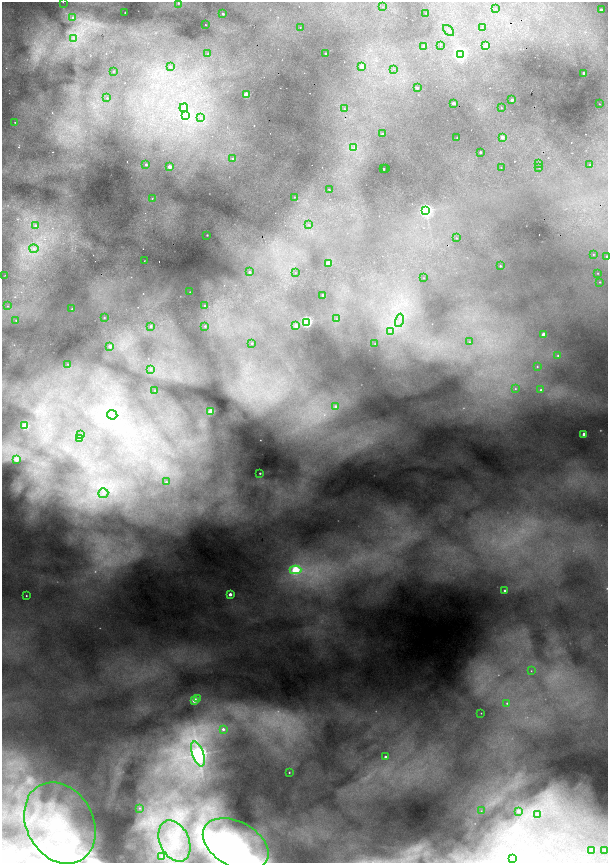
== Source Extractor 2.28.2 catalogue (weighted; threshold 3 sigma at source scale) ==
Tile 7 of 4 x 4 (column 3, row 2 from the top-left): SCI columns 2758-3968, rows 3442-5162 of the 5396 x 6882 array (HDU 1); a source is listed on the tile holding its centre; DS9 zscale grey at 2 x 2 block average (1 PNG px = mean of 2 x 2 image px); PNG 610 x 865 px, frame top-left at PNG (2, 2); each listed source drawn as its Kron ellipse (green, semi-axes under 4 px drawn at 4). Shown black and unused: <1% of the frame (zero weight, under 2 of 4 exposures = <1% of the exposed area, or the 3 px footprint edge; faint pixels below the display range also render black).
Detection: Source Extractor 2.28.2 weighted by HDU 2 'WHT'; one run over the whole footprint, this tile lists its part. Background 0.744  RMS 0.022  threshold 0.0968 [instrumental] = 3 sigma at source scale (4.5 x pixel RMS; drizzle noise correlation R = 1.50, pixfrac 1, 0.05/0.05 arcsec/px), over >= 5 px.
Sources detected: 157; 15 too faint to see at this stretch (2 x 2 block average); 1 inside a brighter object's white glare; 6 cosmic-ray / hot-pixel residue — neither listed nor drawn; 3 inside a brighter listed object's ellipse — not listed separately; the other 132 listed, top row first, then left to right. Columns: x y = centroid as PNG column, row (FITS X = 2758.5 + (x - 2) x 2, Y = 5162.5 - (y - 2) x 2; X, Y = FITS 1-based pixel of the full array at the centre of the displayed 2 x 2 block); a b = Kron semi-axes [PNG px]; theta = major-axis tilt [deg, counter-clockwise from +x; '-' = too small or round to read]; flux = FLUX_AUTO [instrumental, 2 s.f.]
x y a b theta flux
63 2 2 2 - 1.6
178 3 4 3 - 7.4
383 7 2 2 - 3.3
495 9 2 2 - 1.9
601 10 2 2 - 34
125 12 2 2 - 2.7
426 13 2 2 - 5.4
223 14 2 2 - 8.5
73 17 3 3 - 7.4
205 25 2 2 - 4.3
300 27 2 2 - 2.9
482 28 2 2 - 2
449 30 7 3 -44 10
73 38 4 2 - 8.8
486 45 2 2 - 47
424 46 2 2 - 24
440 46 3 2 - 16
325 53 2 2 - 4.5
208 54 3 2 - 2.2
460 55 3 3 - 890
362 66 3 2 - 41
170 67 3 3 - 4.9
393 69 2 2 - 2.4
113 71 2 2 - 2.8
584 73 2 2 - 15
417 88 3 2 - 5.7
246 95 2 2 - 150
107 98 2 2 - 4.3
512 100 2 2 - 21
454 103 2 2 - 23
599 104 2 2 - 1.9
184 108 4 4 - 14
501 108 2 2 - 3.5
344 109 2 2 - 13
186 115 3 3 - 280
200 118 3 3 - 7.1
15 122 2 2 - 2.3
382 134 2 2 - 7
457 137 2 2 - 2
502 137 2 2 - 25
354 148 3 3 - 5.1
480 152 2 2 - 5.8
233 159 3 3 - 6.3
539 163 2 2 - 2.6
146 165 2 2 - 6.8
590 165 2 2 - 2.6
169 167 2 2 - 46
501 167 2 2 - 2.3
539 167 2 2 - 4.9
386 168 2 2 - 2.4
384 169 2 2 - 11
329 189 3 2 - 4.3
294 197 2 2 - 1.7
152 198 2 2 - 5.1
426 211 4 4 - 980
309 225 2 2 - 2.7
35 226 4 4 - 20
207 235 2 2 - 4.1
456 238 2 2 - 2.3
34 249 4 4 - 18
593 254 3 3 - 2.9
607 256 3 3 - 5.8
144 261 2 2 - 2.5
328 263 2 2 - 93
500 266 2 2 - 4.8
249 272 2 2 - 6.1
295 273 2 2 - 6.8
598 273 2 2 - 2.2
5 275 2 2 - 2
423 278 2 2 - 1.5
600 282 2 2 - 2.9
190 292 2 2 - 1.6
322 295 2 2 - 10
8 306 2 2 - 3.5
205 306 2 2 - 5.1
72 309 2 2 - 3.6
104 318 2 2 - 3
336 319 3 3 - 4.2
16 320 3 3 - 4.1
399 320 7 2 77 10
306 322 3 3 - 850
151 326 3 3 - 8.3
205 326 2 2 - 3.4
296 326 3 3 - 23
390 331 4 3 - 8.9
543 334 2 2 - 50
469 342 2 2 - 1.8
252 343 2 2 - 4.6
375 344 2 2 - 1.5
110 346 2 2 - 26
558 356 3 3 - 4.3
68 364 3 3 - 3.6
537 367 2 2 - 2.9
150 369 4 3 - 6.4
515 389 3 3 - 5
155 390 2 2 - 2.3
541 390 3 3 - 13
336 407 3 3 - 26
211 411 3 3 - 170
112 415 5 4 - 52
25 426 3 3 - 140
584 434 2 2 - 51
81 435 3 2 - 6.4
79 439 2 2 - 42
16 459 3 3 - 64
260 473 2 2 - 4.6
166 482 4 4 - 11
103 493 5 5 - 15
295 570 6 4 0 390
505 591 2 2 - 11
230 594 2 2 - 30
26 596 2 2 - 3.2
531 671 2 2 - 2
198 699 3 3 - 19
194 700 2 2 - 130
507 703 3 2 - 4
481 713 2 2 - 2
223 729 3 3 - 13
198 754 13 6 -72 2200
385 757 2 2 - 9.7
289 772 2 2 - 3.3
139 808 3 2 - 2.8
481 811 3 2 - 2.4
518 811 2 2 - 23
537 815 3 2 - 3.9
60 823 43 33 -61 510
174 841 22 14 -65 130
236 844 35 22 -28 460
592 851 2 2 - 37
605 851 2 2 - 14
162 856 3 3 - 8.4
512 858 2 2 - 23
Isophote crosses this tile's border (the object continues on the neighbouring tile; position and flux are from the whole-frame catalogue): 3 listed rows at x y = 63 2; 607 256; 236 844
Diffuse or blended objects may show on this block-average render without a row.